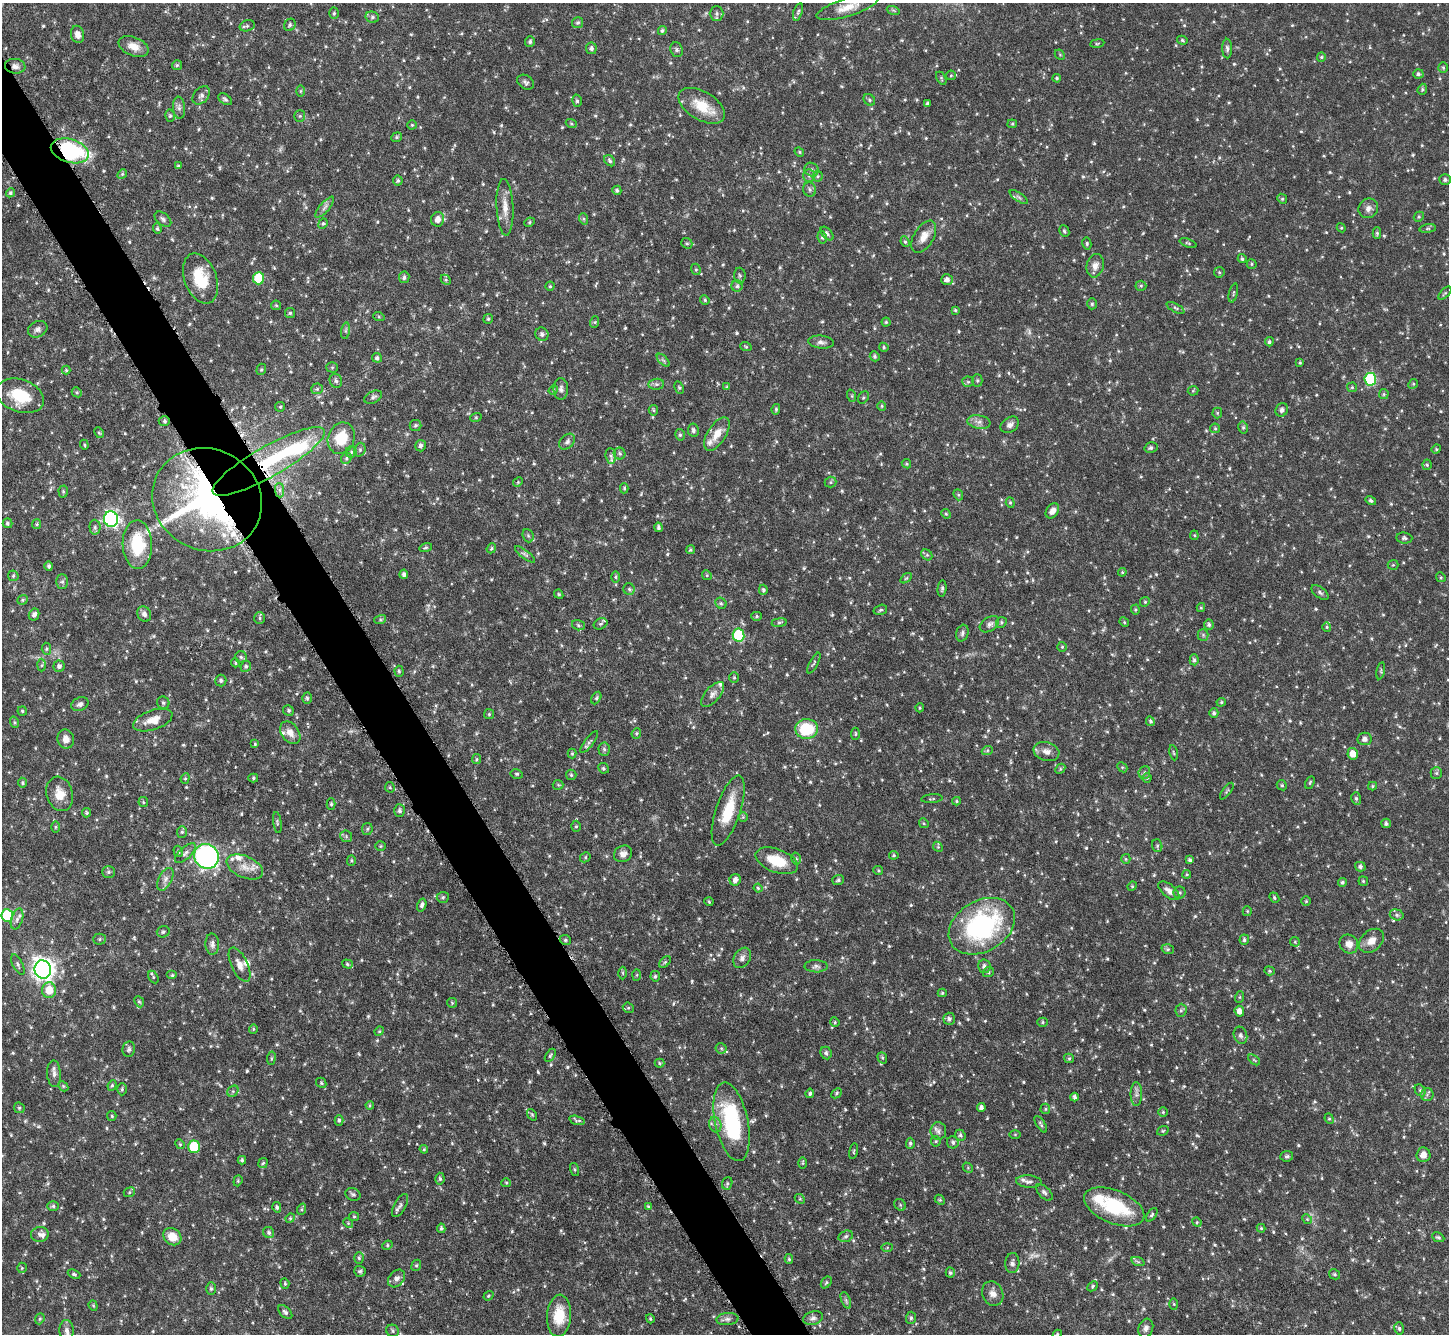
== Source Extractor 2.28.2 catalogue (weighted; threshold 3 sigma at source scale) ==
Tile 11 of 4 x 4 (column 3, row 3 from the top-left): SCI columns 2898-4344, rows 1630-2961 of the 5793 x 5782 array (HDU 1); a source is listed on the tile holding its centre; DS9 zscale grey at full resolution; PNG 1451 x 1336 px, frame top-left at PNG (2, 3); each listed source drawn as its Kron ellipse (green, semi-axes under 4 px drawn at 4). Shown black and unused: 4% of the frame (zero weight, under 4 of 8 exposures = <1% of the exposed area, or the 3 px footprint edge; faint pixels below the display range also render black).
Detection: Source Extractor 2.28.2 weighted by HDU 2 'WHT'; one run over the whole footprint, this tile lists its part. Background 0.0966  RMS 0.0043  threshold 0.0174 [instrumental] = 3 sigma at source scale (4.09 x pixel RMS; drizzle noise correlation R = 1.36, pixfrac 0.8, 0.05/0.05 arcsec/px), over >= 5 px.
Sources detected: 810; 4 too faint to see at this stretch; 1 inside a brighter object's white glare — neither listed nor drawn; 17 inside a brighter listed object's ellipse — not listed separately; of the other 788, all 500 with FLUX_AUTO >= 0.464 (the completeness limit of this list) listed and drawn (288 fainter detections not listed), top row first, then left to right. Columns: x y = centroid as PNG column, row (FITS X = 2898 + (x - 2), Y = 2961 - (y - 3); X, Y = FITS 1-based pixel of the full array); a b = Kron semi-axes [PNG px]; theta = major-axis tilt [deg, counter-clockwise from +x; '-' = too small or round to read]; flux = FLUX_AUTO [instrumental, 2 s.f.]
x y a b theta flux
848 7 32 9 17 5.9
893 10 7 4 -18 0.61
798 12 9 4 72 0.74
334 13 5 5 - 0.62
717 13 7 7 - 1.1
372 17 7 5 -15 0.89
578 23 6 5 - 0.71
290 25 6 5 - 0.95
247 26 8 5 15 0.92
662 31 4 4 - 0.75
78 34 8 6 -77 2.1
1182 40 5 4 - 0.6
530 42 5 5 - 0.85
1097 43 7 3 9 0.48
134 46 16 9 -22 4.2
591 48 5 5 - 1.2
1227 48 10 5 -89 1
677 50 7 6 - 0.99
1060 55 6 4 -44 0.57
1321 57 5 4 - 0.5
177 65 5 5 - 0.65
15 66 10 7 -6 1.8
1443 68 5 4 - 0.59
1418 74 5 4 - 0.84
951 75 5 5 - 0.5
941 78 7 4 -61 0.57
1057 78 4 4 - 0.62
526 82 9 6 -31 1.2
1422 89 6 4 70 0.62
300 91 6 4 89 0.56
201 95 10 7 49 1.4
225 99 7 5 -36 0.92
869 100 6 5 - 0.78
577 101 6 5 - 0.79
927 103 3 3 - 0.64
702 106 26 14 -31 11
179 108 11 6 -85 1.4
170 116 6 5 - 0.64
300 116 5 5 - 0.65
571 123 5 3 - 0.47
1012 124 5 4 - 0.47
412 125 4 4 - 0.5
396 137 5 4 - 0.61
70 151 19 11 -17 49
799 152 5 4 - 0.48
610 161 6 5 - 0.84
178 166 4 4 - 0.49
812 170 7 6 - 1.3
122 174 5 4 - 0.53
809 176 6 5 - 0.94
818 176 5 5 - 0.62
1445 180 6 5 - 1
398 181 5 5 - 0.72
810 189 7 6 - 1
617 190 5 4 - 0.8
10 193 5 4 - 0.8
1019 197 10 4 -34 0.96
1282 199 5 4 - 0.58
325 207 13 5 50 1.5
505 207 28 8 -87 5
1368 208 10 9 - 2.1
1419 217 5 4 - 0.57
163 219 10 6 -40 1.1
438 219 7 6 - 3.1
584 219 6 4 -71 0.56
529 222 5 4 - 0.54
323 224 5 4 - 0.61
1341 228 4 4 - 0.48
157 229 5 4 - 0.62
1428 229 8 4 8 0.74
1064 231 6 4 -64 0.76
1377 233 6 4 -89 0.68
827 234 8 5 -48 0.95
822 237 6 4 -82 0.86
924 237 18 10 59 4.3
905 242 5 4 - 0.57
687 243 6 5 - 0.72
1188 243 9 3 -19 0.54
1087 244 6 4 -78 0.61
1242 259 4 4 - 0.74
1252 264 5 4 - 0.52
1095 266 12 8 77 2.6
696 269 6 4 -69 0.56
1219 272 5 5 - 0.58
740 275 8 6 -87 0.79
404 277 5 5 - 1
259 278 6 5 - 19
200 279 26 16 -69 13
446 280 6 4 -46 0.63
947 280 6 5 - 1.6
550 286 4 4 - 0.51
737 286 6 5 - 1
1141 286 5 5 - 0.56
1233 293 10 3 76 0.53
1445 293 8 3 45 0.55
705 300 5 4 - 0.49
1092 304 5 4 - 0.64
276 305 5 4 - 0.5
1175 308 10 4 -28 0.87
955 310 4 4 - 0.47
290 313 5 5 - 0.67
379 317 6 4 -19 0.47
488 319 5 5 - 0.59
595 322 6 4 71 0.51
886 322 4 4 - 0.51
38 329 10 8 28 1.6
346 331 8 4 82 0.81
542 334 7 6 - 1.3
821 342 13 6 -6 1.5
1269 342 4 4 - 0.79
746 347 6 4 -18 0.5
884 347 5 4 - 0.56
875 356 5 4 - 0.86
377 358 5 4 - 0.92
663 360 8 4 -45 0.74
1300 363 4 3 - 0.47
332 367 5 5 - 0.6
261 369 6 4 68 0.57
66 370 4 4 - 0.49
1370 379 6 6 - 34
977 380 6 5 - 0.7
336 381 7 6 - 1
968 382 5 5 - 0.68
656 384 8 5 5 1
1413 384 5 4 - 0.51
727 387 4 4 - 0.52
1352 387 5 5 - 0.53
679 388 6 4 -63 0.63
317 389 6 5 - 0.74
561 389 11 7 -90 1.4
553 390 5 4 - 0.49
1193 391 5 5 - 0.49
77 392 5 4 - 0.6
1384 394 5 4 - 0.58
20 396 25 16 -19 15
852 396 6 4 -72 0.56
373 397 9 5 25 1.2
863 397 6 5 - 0.62
882 406 5 4 - 0.48
280 407 5 5 - 0.51
776 409 5 4 - 0.61
653 410 5 4 - 0.57
1282 410 7 6 - 1.5
1217 413 5 5 - 0.51
476 417 6 4 19 0.47
164 421 6 5 - 0.83
979 422 12 6 -9 1.9
415 425 6 5 - 0.81
1010 425 10 7 35 1.7
1243 427 6 5 - 0.73
1215 428 5 5 - 0.57
693 430 6 5 - 1.1
99 433 6 4 -63 0.54
717 434 19 9 57 5.4
680 435 6 4 -75 0.75
341 438 16 13 69 11
567 442 9 6 45 1.2
84 445 5 4 - 0.5
420 446 6 5 - 1.3
1151 448 6 5 - 0.95
1436 449 5 4 - 0.49
360 450 7 5 71 0.85
351 452 5 5 - 0.72
620 453 6 6 - 0.88
611 456 8 5 -84 1.1
346 458 6 5 - 0.69
269 461 64 15 30 41
906 464 5 4 - 0.52
1427 465 5 4 - 0.6
518 482 5 4 - 0.47
830 482 6 5 - 0.72
624 488 5 4 - 0.56
280 490 7 4 -89 1.2
63 491 6 4 -88 0.63
958 495 6 4 -68 0.63
207 500 56 50 -26 150
1371 501 5 4 - 0.85
1010 503 5 4 - 0.55
1052 511 8 6 55 2.4
946 514 5 4 - 0.56
111 519 7 7 - 100
7 523 5 5 - 0.87
37 524 5 4 - 0.48
95 527 7 5 -90 0.94
658 527 5 4 - 0.88
1194 535 4 4 - 0.47
528 536 7 5 -69 0.81
1404 538 8 5 -5 0.91
137 545 24 14 -89 18
426 547 6 4 17 0.65
491 548 5 4 - 0.61
690 550 5 4 - 0.62
525 554 12 4 -38 0.98
927 555 6 5 - 0.71
1393 565 5 5 - 0.5
49 566 5 4 - 0.86
1122 572 4 4 - 0.51
404 574 4 4 - 1.1
707 575 5 4 - 0.49
13 576 5 5 - 0.63
616 577 6 4 -90 0.58
1441 577 5 4 - 0.5
906 578 6 3 36 0.47
62 582 7 6 - 1.1
629 589 6 5 - 0.82
942 589 8 4 84 0.8
763 590 5 4 - 0.84
1320 592 10 5 -37 1
559 594 5 4 - 0.58
23 600 6 4 21 0.61
1145 602 5 4 - 0.53
721 603 6 5 - 0.6
1201 608 4 4 - 0.47
880 610 7 5 17 0.74
1135 610 5 4 - 0.51
34 614 6 5 - 1.4
144 614 8 6 -60 1.7
757 616 5 4 - 0.64
260 618 6 5 - 0.75
380 620 6 4 18 0.61
779 622 7 4 8 0.67
1001 622 6 5 - 0.65
1124 622 5 4 - 0.46
601 624 7 5 25 0.72
989 624 11 7 34 1.5
578 625 6 5 - 0.72
1209 625 5 5 - 0.99
1327 627 4 4 - 0.51
962 633 8 6 73 1.1
739 635 6 6 - 27
1203 635 5 5 - 0.71
1062 647 5 5 - 0.55
46 649 6 4 -85 0.65
241 657 6 6 - 0.84
1194 660 5 4 - 0.78
235 663 4 3 - 0.52
814 663 11 3 61 0.67
42 665 6 4 88 0.63
59 666 6 5 - 1.3
246 666 5 5 - 0.81
399 671 5 4 - 0.54
1381 671 8 3 78 0.52
734 677 5 4 - 0.56
221 680 6 5 - 0.89
713 694 15 7 49 2.4
307 698 5 4 - 0.69
596 698 7 4 62 0.65
1221 702 5 4 - 0.52
163 703 6 6 - 0.81
80 704 9 6 25 1.4
920 708 4 4 - 0.5
288 710 5 5 - 0.73
22 711 5 4 - 0.58
1214 713 5 4 - 0.88
489 714 5 5 - 0.58
153 720 20 10 19 5.3
1150 721 5 4 - 0.76
14 722 6 3 -71 0.49
807 729 11 10 - 18
290 733 12 8 -53 3.5
636 733 5 4 - 0.6
855 734 6 4 86 0.55
66 739 9 8 - 3
1365 739 7 6 - 1.6
589 742 13 4 53 0.98
255 744 4 4 - 0.51
604 749 7 5 -87 0.92
987 751 6 3 20 0.54
1046 751 13 9 -15 2.7
1173 753 7 3 -80 0.48
572 754 5 4 - 0.51
1353 754 6 5 - 4
477 759 5 4 - 0.56
1122 767 6 4 -43 0.51
603 768 5 5 - 0.72
1060 769 5 4 - 0.54
1144 772 6 5 - 0.79
1436 773 6 6 - 0.75
517 774 6 4 -12 0.63
571 775 5 5 - 0.6
185 778 5 4 - 0.55
253 778 5 4 - 0.59
1147 778 5 4 - 0.52
1310 782 6 3 63 0.47
23 783 5 4 - 0.64
558 785 5 5 - 0.52
1282 785 5 4 - 0.55
1372 786 4 4 - 0.55
390 787 5 5 - 0.52
1227 791 10 3 54 0.64
60 794 17 13 -74 5.7
1356 798 6 5 - 0.74
932 799 11 3 4 0.59
957 801 4 4 - 0.47
143 802 5 5 - 0.48
331 804 6 4 -90 0.64
728 810 37 12 72 13
399 811 6 5 - 1.1
87 813 4 4 - 0.62
743 817 5 5 - 0.51
277 822 11 3 -81 0.63
924 823 5 4 - 0.48
1386 823 5 5 - 0.92
576 826 5 5 - 0.61
55 827 6 4 90 0.49
367 829 6 5 - 0.71
182 832 6 5 - 0.67
346 836 6 5 - 0.71
380 846 5 4 - 0.5
1157 846 6 5 - 0.64
938 847 5 4 - 0.51
178 851 6 4 -73 0.69
185 853 13 6 42 1.6
623 854 9 8 - 2.2
894 855 4 4 - 0.53
206 856 13 12 - 98
585 857 5 4 - 0.58
796 859 6 4 -76 0.73
1126 859 5 4 - 0.47
351 860 5 4 - 0.57
1190 860 4 4 - 0.79
777 861 22 11 -20 11
245 867 19 10 -24 4.7
1360 867 5 4 - 1.1
878 870 5 4 - 0.5
108 872 6 5 - 0.89
1187 874 4 4 - 0.48
165 879 12 6 63 1.9
735 880 6 5 - 1.8
838 880 6 5 - 0.76
1363 881 5 4 - 0.55
1342 882 4 4 - 0.68
1132 886 5 4 - 0.51
758 888 4 4 - 0.49
1169 891 12 6 -40 2.3
1180 893 6 6 - 0.84
443 897 6 5 - 0.71
1274 898 5 4 - 0.6
1306 901 5 5 - 0.5
709 902 4 4 - 0.46
422 905 7 4 74 1.2
1247 911 5 4 - 0.52
7 915 6 6 - 25
1397 915 7 5 -17 0.95
17 919 11 5 71 1.7
982 926 35 25 30 60
163 932 6 5 - 0.78
100 939 6 5 - 0.63
565 940 6 4 -22 0.74
1244 940 5 5 - 0.82
1371 941 14 10 41 3.7
1295 942 5 4 - 0.49
212 944 10 7 -86 1.4
1349 944 10 9 - 3.1
1168 949 6 5 - 0.61
742 958 11 8 58 1.8
665 962 7 4 45 0.63
347 964 5 4 - 0.66
18 965 11 5 -63 1
239 965 18 8 -65 3.1
816 966 11 6 0 1.4
984 966 7 6 - 1.5
43 970 9 8 - 270
1269 971 5 4 - 0.53
988 972 6 4 22 0.64
623 973 6 4 -89 0.53
172 975 5 4 - 0.61
637 975 6 4 88 0.48
655 976 5 5 - 0.82
153 977 7 4 -61 0.55
49 990 8 7 - 7.1
942 993 4 4 - 0.54
1240 997 6 4 71 0.49
139 1002 6 4 -65 0.57
452 1003 5 4 - 0.51
628 1008 6 5 - 0.64
1181 1010 6 5 - 0.78
1239 1011 5 5 - 2.3
949 1019 6 5 - 1.2
835 1022 5 4 - 0.54
1043 1022 5 4 - 0.57
253 1029 5 4 - 0.47
379 1031 5 4 - 0.47
1240 1035 9 6 -69 1.1
721 1048 5 5 - 0.63
129 1049 8 6 80 0.99
826 1053 6 5 - 0.94
550 1055 7 4 57 0.6
271 1058 7 3 82 0.58
882 1058 6 4 -69 0.64
1069 1058 5 4 - 0.57
1254 1060 7 3 -37 0.5
659 1063 5 4 - 0.56
54 1074 13 7 -87 1.8
321 1083 6 4 -48 0.59
112 1085 5 4 - 0.58
63 1086 6 4 -46 0.57
122 1089 6 5 - 0.64
1420 1090 6 5 - 0.69
233 1091 6 5 - 0.74
810 1093 5 3 - 0.73
836 1093 6 4 43 0.51
1136 1094 12 5 -90 1.5
1427 1095 6 6 - 0.97
1074 1097 4 3 - 0.98
370 1105 4 3 - 0.47
19 1108 5 5 - 0.64
981 1108 4 4 - 1.3
1045 1109 5 5 - 0.55
1163 1112 5 5 - 0.5
532 1115 6 4 -54 0.5
112 1116 5 4 - 0.47
1329 1119 5 4 - 0.52
339 1120 5 4 - 0.75
577 1120 8 3 -14 0.74
732 1122 40 16 -78 39
1041 1124 9 4 -57 0.8
715 1125 8 6 -71 1.3
938 1131 9 8 - 1.6
1163 1131 6 4 20 0.56
1015 1134 6 4 0 0.47
960 1135 6 5 - 0.9
936 1141 5 5 - 0.59
953 1142 6 5 - 0.98
910 1143 5 4 - 0.77
180 1144 5 4 - 0.48
194 1147 6 5 - 20
424 1149 4 4 - 0.47
854 1151 8 4 79 0.56
1423 1155 7 7 - 2.7
1287 1156 6 5 - 0.77
242 1160 4 3 - 0.66
263 1163 5 4 - 0.57
803 1163 6 4 90 0.48
968 1168 6 4 -47 0.53
575 1170 7 3 -71 0.48
440 1179 6 4 -85 0.81
238 1181 5 4 - 0.51
1029 1181 13 6 -4 1.5
506 1183 5 4 - 0.47
727 1183 6 5 - 0.64
129 1192 6 4 23 0.61
1044 1192 10 5 -44 1.3
353 1194 8 6 -27 0.98
800 1199 5 4 - 0.52
940 1200 6 4 -43 0.46
900 1205 6 5 - 0.63
53 1206 6 5 - 0.73
400 1206 13 6 60 1.4
648 1206 4 4 - 0.56
277 1207 5 4 - 0.92
1114 1207 32 16 -23 26
302 1209 6 4 71 0.56
1152 1215 7 4 53 0.77
354 1216 5 4 - 0.5
290 1218 5 4 - 0.47
1307 1219 5 4 - 0.51
1197 1222 5 4 - 0.47
348 1223 5 4 - 0.48
441 1228 4 3 - 0.75
1261 1228 4 4 - 0.49
269 1232 6 5 - 0.88
40 1234 9 7 5 1.4
846 1236 7 5 17 0.91
172 1237 9 8 - 5.3
1438 1237 6 4 -25 0.78
387 1245 5 4 - 0.57
887 1247 6 4 2 0.57
359 1258 5 5 - 0.71
789 1259 5 4 - 0.53
1138 1262 7 4 -19 0.69
1012 1263 10 7 84 1.5
416 1265 6 4 67 0.6
22 1268 5 5 - 0.5
360 1271 5 5 - 0.67
950 1273 5 4 - 0.65
74 1274 6 4 -23 0.68
1334 1274 6 5 - 0.71
397 1278 10 7 50 1.8
826 1282 6 4 51 0.66
285 1283 5 4 - 0.58
1092 1286 6 4 45 0.54
211 1289 6 5 - 0.76
993 1293 13 10 -66 2.8
488 1296 5 4 - 0.5
846 1300 9 4 -68 0.85
1174 1304 6 4 -89 0.5
93 1306 6 4 -69 0.52
285 1312 8 5 -44 1.1
559 1316 21 12 86 9.5
813 1318 10 6 15 1.3
911 1318 6 5 - 0.65
40 1319 6 4 68 0.55
650 1319 4 4 - 0.57
727 1319 11 6 5 1.5
1146 1328 9 7 72 1.6
1399 1328 6 4 -75 0.71
67 1330 10 7 -87 1.9
392 1331 6 6 - 0.81
1057 1334 4 4 - 0.5
Overlapping masked pixels (flux is a lower limit): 4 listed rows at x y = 15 66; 70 151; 269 461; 207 500
Isophote crosses this tile's border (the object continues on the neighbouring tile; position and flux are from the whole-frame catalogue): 1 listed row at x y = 1057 1334